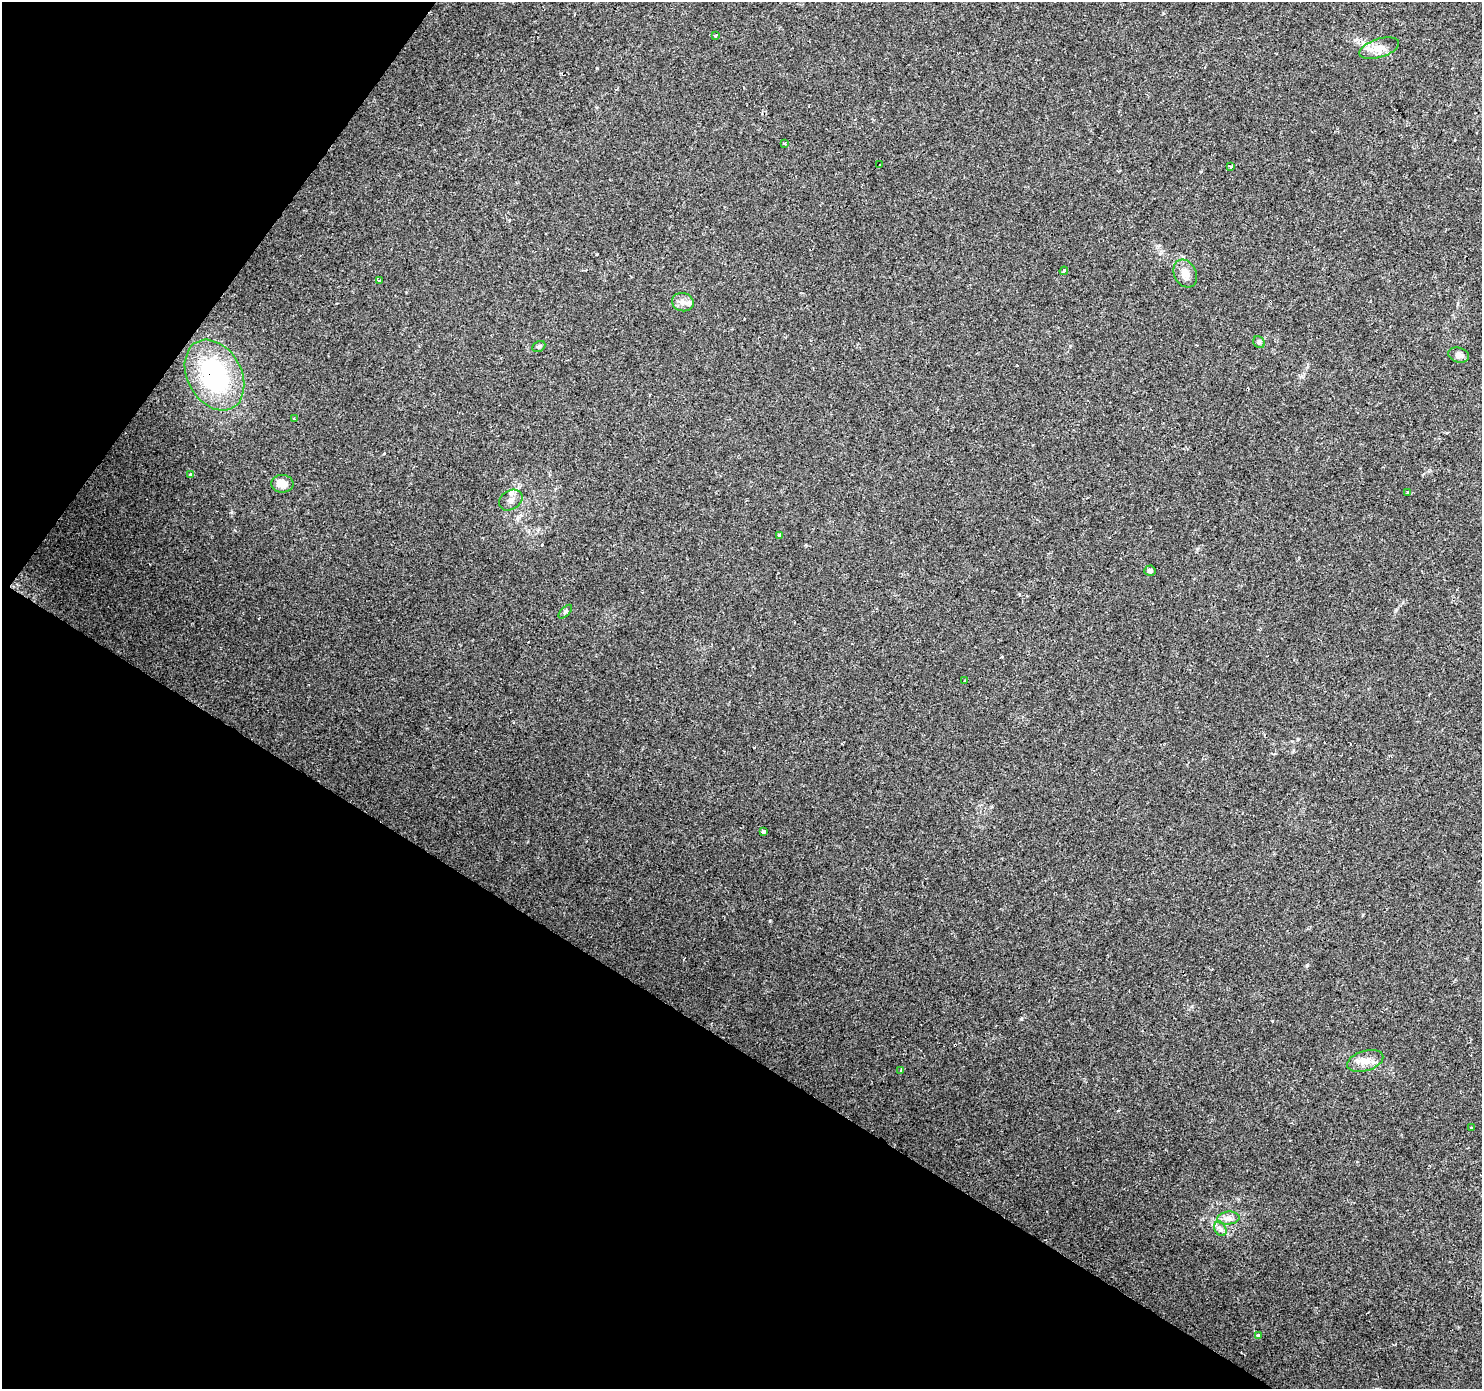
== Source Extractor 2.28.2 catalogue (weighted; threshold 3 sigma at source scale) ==
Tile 9 of 4 x 4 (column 1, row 3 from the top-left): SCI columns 6-1485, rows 1638-3024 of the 5927 x 5983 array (HDU 1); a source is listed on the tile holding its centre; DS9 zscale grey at full resolution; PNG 1484 x 1391 px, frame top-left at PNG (2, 2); each listed source drawn as its Kron ellipse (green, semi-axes under 4 px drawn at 4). Shown black and unused: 31% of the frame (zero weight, under 2 of 3 exposures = <1% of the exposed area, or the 3 px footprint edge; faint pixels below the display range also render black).
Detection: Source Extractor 2.28.2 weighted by HDU 2 'WHT'; one run over the whole footprint, this tile lists its part. Background 0.0516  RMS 0.0052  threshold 0.0234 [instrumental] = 3 sigma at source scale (4.5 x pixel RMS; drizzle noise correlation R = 1.50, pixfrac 1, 0.0396/0.0396 arcsec/px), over >= 5 px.
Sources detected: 35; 5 cosmic-ray / hot-pixel residue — neither listed nor drawn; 1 inside a brighter listed object's ellipse — not listed separately; the other 29 listed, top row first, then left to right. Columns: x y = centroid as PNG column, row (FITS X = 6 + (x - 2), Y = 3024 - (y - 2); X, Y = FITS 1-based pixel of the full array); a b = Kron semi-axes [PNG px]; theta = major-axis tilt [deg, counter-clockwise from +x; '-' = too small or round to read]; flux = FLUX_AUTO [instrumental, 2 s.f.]
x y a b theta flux
716 36 4 3 - 1.1
1379 48 21 9 18 5.4
785 143 3 2 - 0.84
880 165 3 3 - 1.9
1231 166 4 3 - 0.56
1064 271 4 3 - 5.1
1185 274 14 11 -62 4.6
380 280 3 3 - 7.5
683 302 11 9 -15 3.1
1259 342 6 5 - 0.95
539 346 7 5 27 0.94
1459 355 10 7 -15 2.8
214 375 37 27 -61 65
294 419 3 2 - 0.78
190 475 3 3 - 2.1
282 484 11 9 -3 4.6
1408 492 3 3 - 3.2
511 500 13 9 33 3
779 535 4 4 - 1.1
1150 571 5 5 - 1.5
565 612 8 4 46 0.93
965 681 3 3 - 1.1
764 831 3 3 - 3.2
1365 1061 19 10 16 5.4
901 1070 4 3 - 3.9
1471 1128 3 3 - 1.9
1228 1218 11 6 5 2.6
1220 1229 8 5 -61 1.6
1259 1336 3 3 - 17
Overlapping masked pixels (flux is a lower limit): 1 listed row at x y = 214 375
Unlisted compact peaks at least as high as the median listed source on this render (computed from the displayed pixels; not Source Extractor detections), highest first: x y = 1021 1019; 1307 965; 597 68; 770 920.